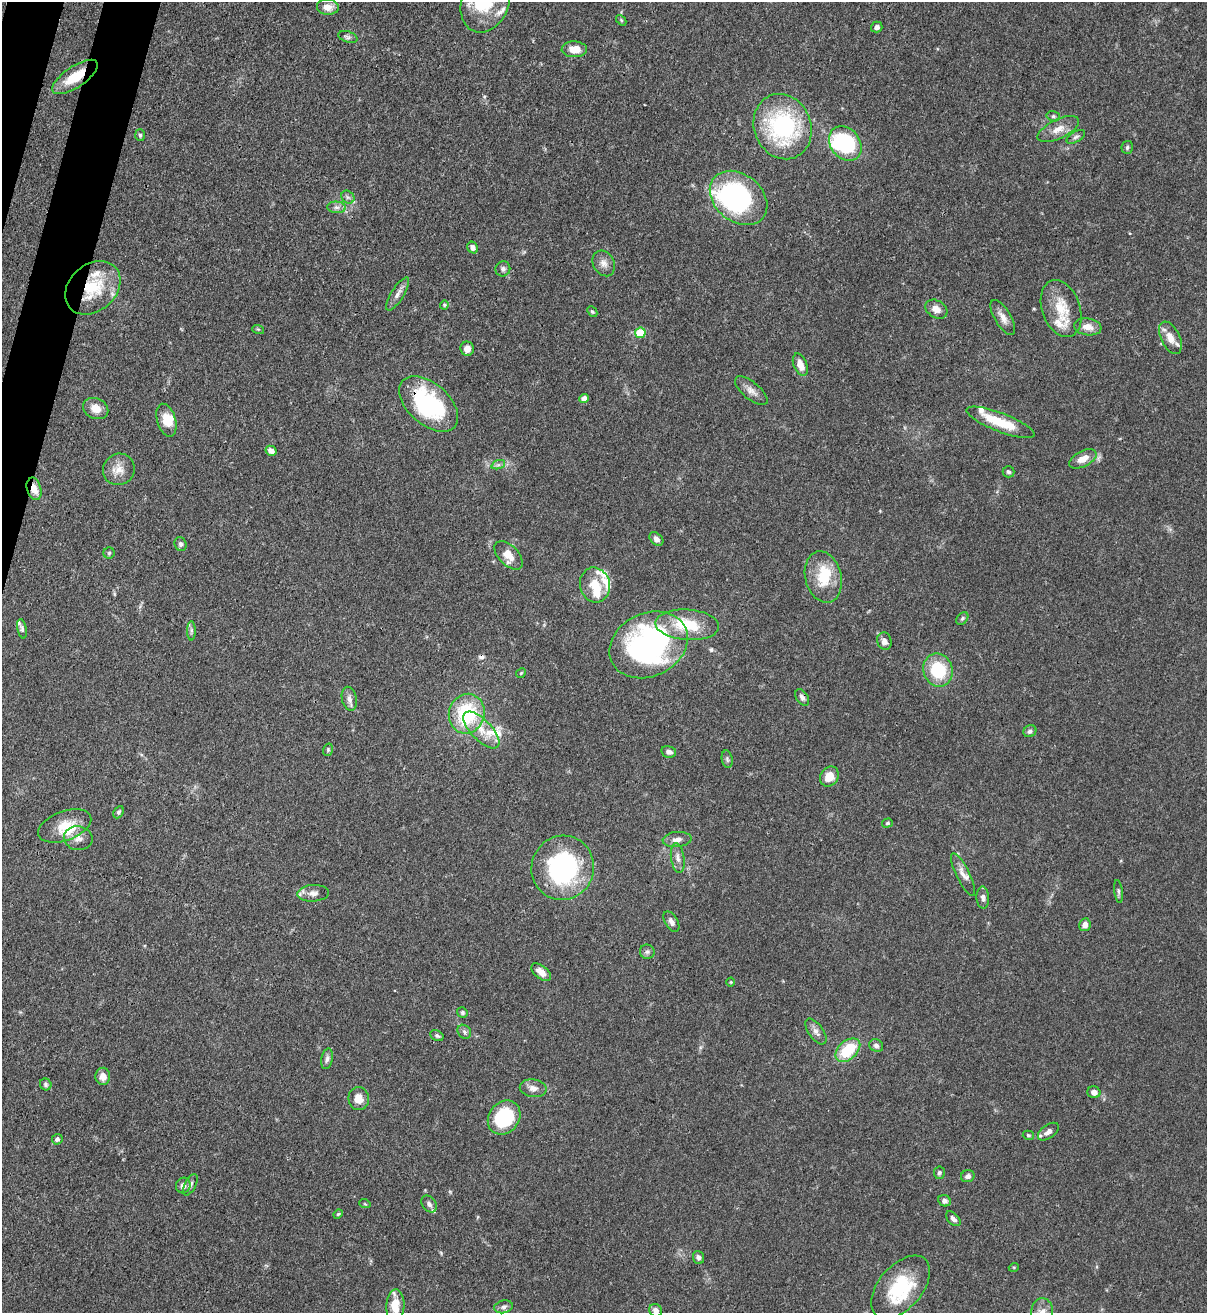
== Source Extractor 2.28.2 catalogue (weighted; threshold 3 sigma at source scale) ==
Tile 11 of 4 x 4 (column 3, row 3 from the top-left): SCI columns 2629-3833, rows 1343-2653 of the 5382 x 5307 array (HDU 1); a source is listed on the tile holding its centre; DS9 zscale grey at full resolution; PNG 1209 x 1315 px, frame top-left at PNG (2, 2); each listed source drawn as its Kron ellipse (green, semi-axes under 4 px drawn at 4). Shown black and unused: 2% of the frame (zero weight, under 3 of 4 exposures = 7% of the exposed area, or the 3 px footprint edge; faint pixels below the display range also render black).
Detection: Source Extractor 2.28.2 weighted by HDU 2 'WHT'; one run over the whole footprint, this tile lists its part. Background 0.099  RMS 0.0041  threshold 0.0185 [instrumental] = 3 sigma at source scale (4.5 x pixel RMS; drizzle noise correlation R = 1.50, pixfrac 1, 0.05/0.05 arcsec/px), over >= 5 px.
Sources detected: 137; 5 inside a brighter object's white glare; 1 cosmic-ray / hot-pixel residue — neither listed nor drawn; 15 inside a brighter listed object's ellipse — not listed separately; the other 116 listed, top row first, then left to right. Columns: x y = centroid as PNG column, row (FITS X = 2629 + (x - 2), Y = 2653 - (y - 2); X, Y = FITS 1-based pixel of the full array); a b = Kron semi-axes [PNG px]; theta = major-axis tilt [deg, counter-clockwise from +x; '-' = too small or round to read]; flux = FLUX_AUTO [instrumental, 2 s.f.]
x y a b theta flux
485 2 31 23 67 21
328 7 11 7 -5 3.5
621 20 6 4 -48 0.54
877 27 6 5 - 1.6
348 37 10 5 -17 1.2
574 49 13 8 -1 5.4
75 77 26 10 34 11
1053 116 7 5 -14 0.76
783 127 33 28 -68 49
1058 129 22 9 26 4.7
140 135 6 5 - 0.77
1076 137 10 5 31 1.1
845 144 19 14 -53 34
1127 147 6 5 - 0.87
348 197 7 6 - 1.1
739 198 32 23 -40 75
336 207 9 6 -5 1.5
473 247 6 5 - 1.4
604 263 13 10 -62 2.8
503 269 8 7 - 1.2
93 288 30 23 41 21
398 294 19 6 58 2.6
444 305 4 4 - 0.47
1061 308 29 19 -71 12
936 309 12 8 -30 3
592 312 6 4 -47 0.61
1003 318 20 8 -59 3.5
1088 327 14 8 -8 3.4
258 329 6 3 -17 0.51
640 333 5 5 - 13
1170 338 17 9 -64 4.7
467 349 7 6 - 3.1
800 365 12 6 -68 4
751 391 20 8 -40 3.1
584 399 5 4 - 2.9
429 404 35 20 -42 45
96 408 13 10 -24 4.7
166 420 17 9 -73 6.2
1000 422 36 9 -21 13
271 451 6 5 - 2.3
1083 459 15 7 28 4.3
498 465 7 4 18 0.91
119 469 16 15 - 5.1
1009 472 6 5 - 0.86
34 489 11 7 -74 4.6
656 539 8 5 -43 1.7
180 544 7 6 - 1.2
109 553 5 5 - 0.67
508 555 17 10 -46 5.2
823 577 26 18 -76 14
595 585 17 15 -76 8.5
962 618 7 5 49 0.8
687 625 32 15 -4 17
22 629 10 4 -77 1
191 631 9 4 -90 1.1
884 641 9 7 -75 2.5
649 645 41 31 25 110
938 670 17 14 -69 20
521 673 5 4 - 0.4
802 697 9 5 -57 1.4
349 699 12 7 -78 2.2
467 714 20 18 73 30
481 730 24 10 -46 7.5
1030 731 6 5 - 1.2
328 750 6 4 72 0.6
669 752 7 5 -12 1.6
727 759 9 5 -80 0.94
829 776 10 9 - 5.4
119 812 6 4 62 0.72
887 823 5 4 - 0.62
65 826 28 14 20 9.2
78 838 14 12 -10 3.6
677 839 14 7 5 2.7
678 858 15 6 -81 2.4
563 868 32 31 - 59
963 875 24 6 -64 3.2
1118 891 11 4 -83 0.95
313 893 16 8 3 2.8
983 898 11 6 -87 1.6
671 922 11 6 -60 1.9
1085 925 6 5 - 2.5
647 952 7 7 - 1.1
541 972 11 6 -38 3.6
731 982 4 3 - 0.37
462 1012 5 5 - 0.73
816 1031 15 7 -54 2.3
464 1032 7 6 - 1.1
437 1036 7 5 -28 0.91
876 1046 7 6 - 1.3
848 1050 14 9 41 16
327 1059 10 5 80 1.4
103 1076 8 7 - 3.3
46 1084 6 5 - 0.87
533 1088 13 9 -9 2.7
1094 1092 6 6 - 2.5
359 1099 11 10 - 4.3
504 1117 18 15 52 26
1048 1132 12 6 36 2.8
1028 1135 6 4 -15 0.58
57 1139 5 5 - 1.4
939 1173 6 5 - 0.91
968 1176 7 6 - 1.4
183 1185 8 7 - 2.2
190 1185 12 5 63 1.4
944 1201 6 5 - 1.6
365 1204 6 3 -18 0.42
429 1204 9 6 -54 1.7
338 1214 5 4 - 0.47
953 1219 9 5 -46 1.5
698 1257 7 5 -71 1.3
1014 1267 5 3 - 0.35
901 1287 37 21 49 24
395 1306 16 9 89 8.2
504 1307 9 6 12 1.5
656 1310 7 6 - 1.9
1042 1312 14 11 88 3.7
Overlapping masked pixels (flux is a lower limit): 7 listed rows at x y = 75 77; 845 144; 93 288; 429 404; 34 489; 802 697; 563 868
Isophote crosses this tile's border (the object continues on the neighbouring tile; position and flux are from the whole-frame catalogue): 5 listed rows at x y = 485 2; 901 1287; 395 1306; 656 1310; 1042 1312